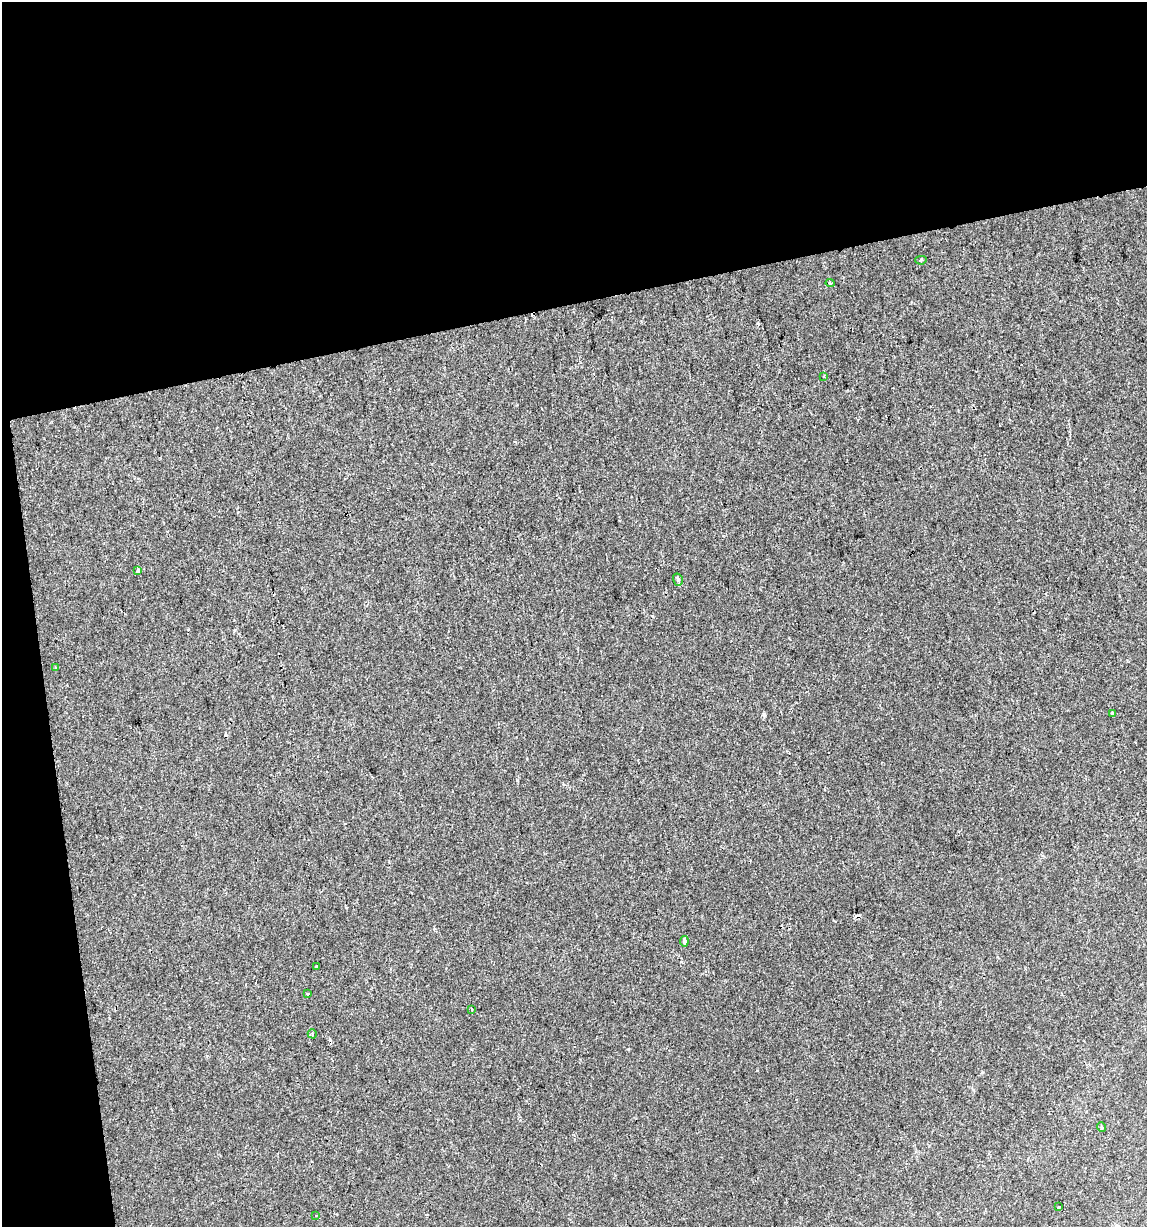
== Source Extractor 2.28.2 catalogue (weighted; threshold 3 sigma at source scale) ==
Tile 1 of 2 x 2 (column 1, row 1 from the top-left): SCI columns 38-1182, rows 1225-2449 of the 2350 x 2449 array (HDU 1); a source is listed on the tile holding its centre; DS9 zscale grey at full resolution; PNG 1149 x 1229 px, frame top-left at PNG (2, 2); each listed source drawn as its Kron ellipse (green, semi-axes under 4 px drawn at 4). Shown black and unused: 28% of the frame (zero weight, under 2 of 3 exposures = <1% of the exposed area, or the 3 px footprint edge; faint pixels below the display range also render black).
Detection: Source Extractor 2.28.2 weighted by HDU 2 'WHT'; one run over the whole footprint, this tile lists its part. Background 9.50e-04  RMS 0.0041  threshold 0.0186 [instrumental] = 3 sigma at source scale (4.5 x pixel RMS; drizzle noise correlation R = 1.50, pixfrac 1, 0.0396/0.0396 arcsec/px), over >= 5 px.
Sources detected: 21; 6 cosmic-ray / hot-pixel residue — neither listed nor drawn; the other 15 listed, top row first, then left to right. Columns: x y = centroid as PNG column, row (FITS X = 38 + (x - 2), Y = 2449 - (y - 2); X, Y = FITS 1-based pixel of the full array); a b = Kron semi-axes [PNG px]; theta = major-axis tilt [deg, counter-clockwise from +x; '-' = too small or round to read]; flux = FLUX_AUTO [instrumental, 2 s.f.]
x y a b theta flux
921 260 6 4 13 0.74
830 283 4 4 - 0.58
824 376 3 2 - 0.5
138 571 3 3 - 3.6
678 580 6 4 -74 0.8
56 668 3 3 - 0.43
1113 713 4 4 - 0.68
685 941 5 4 - 1.2
317 966 4 2 - 0.56
307 994 3 3 - 1.4
472 1009 3 2 - 0.36
312 1034 5 4 - 0.64
1101 1127 5 3 - 0.34
1058 1207 3 2 - 0.33
316 1216 3 2 - 0.35
Unlisted compact peaks at least as high as the median listed source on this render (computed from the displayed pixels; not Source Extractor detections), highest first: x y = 764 715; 517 780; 628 1049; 757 1070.